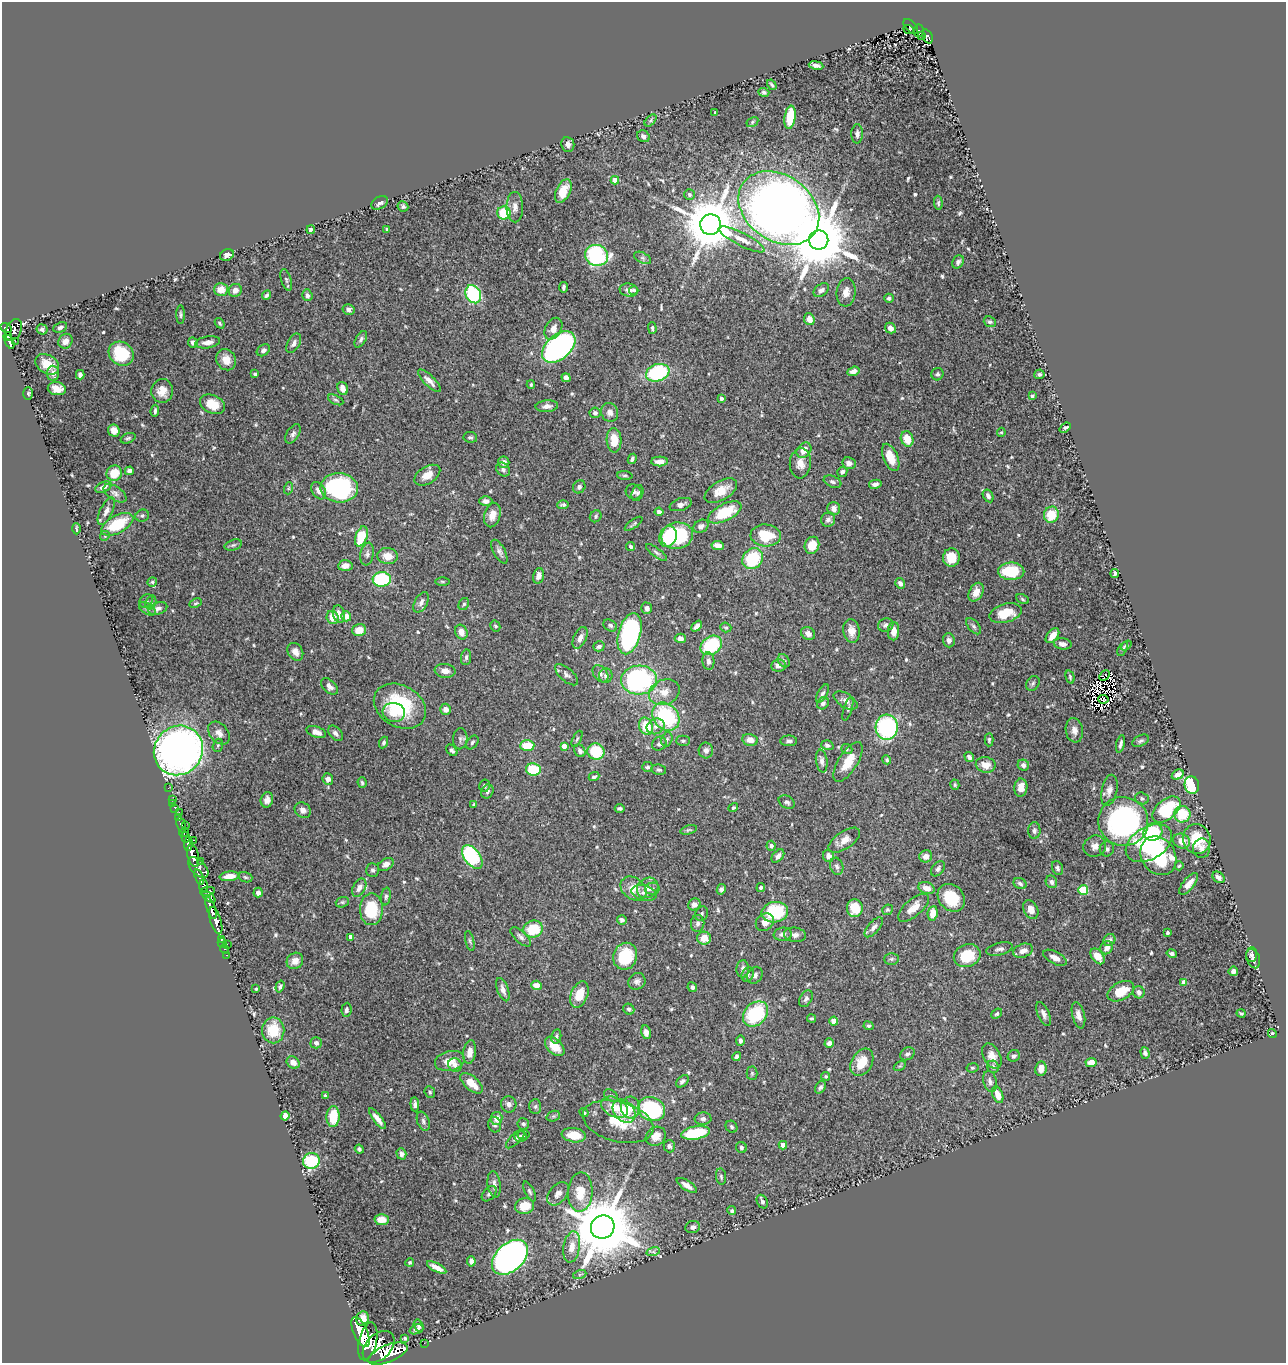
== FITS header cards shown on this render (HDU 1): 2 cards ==
NAXIS1  =                 1284
NAXIS2  =                 1361

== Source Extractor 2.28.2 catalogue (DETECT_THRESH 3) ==
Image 1284 x 1361 px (HDU 1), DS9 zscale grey, 1 PNG px = 1 image px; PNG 1288 x 1365 px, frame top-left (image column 1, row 1361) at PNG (2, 2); each listed source drawn as its Kron ellipse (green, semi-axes under 4 px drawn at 4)
Background 0.986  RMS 0.03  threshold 0.0892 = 3 sigma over >= 5 px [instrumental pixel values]
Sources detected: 618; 3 with non-positive FLUX_AUTO (blend fragments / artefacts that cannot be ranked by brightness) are neither listed nor drawn; of the other 615, the 500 brightest by FLUX_AUTO listed and drawn (115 fainter detections omitted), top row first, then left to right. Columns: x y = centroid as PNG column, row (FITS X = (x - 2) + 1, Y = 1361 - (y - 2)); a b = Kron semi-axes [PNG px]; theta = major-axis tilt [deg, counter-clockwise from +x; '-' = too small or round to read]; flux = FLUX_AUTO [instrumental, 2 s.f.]
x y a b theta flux
911 27 9 5 -48 75
909 29 5 3 - 12
919 31 6 5 - 54
921 36 3 3 - 15
928 37 7 4 -68 100
816 65 7 3 -9 7.6
772 85 5 3 - 3.2
764 92 5 4 - 4.5
715 113 3 3 - 2.9
790 117 12 5 83 62
650 120 7 4 46 3.5
752 122 6 4 29 3.2
857 134 9 6 89 7.3
643 136 6 5 - 6
568 144 7 6 - 10
615 180 4 4 - 24
563 191 13 7 65 28
690 194 5 5 - 5.7
379 203 9 6 28 9.1
938 203 7 4 -87 3.2
403 206 5 5 - 4.5
515 207 15 8 -89 13
779 208 44 32 -35 2700
504 213 6 6 - 88
710 224 10 10 - 14000
387 229 4 3 - 2.9
311 230 4 3 - 5.3
742 239 25 6 -27 21
819 240 10 9 - 18000
227 255 7 5 26 10
596 255 11 10 - 230
643 258 9 5 -27 4.9
958 262 7 5 59 5.6
286 280 11 5 -73 4.6
564 287 5 3 - 4.1
221 289 7 6 - 27
235 290 7 6 - 13
629 290 9 6 -9 9.5
634 290 5 4 - 3.6
821 290 9 5 37 7.3
846 292 14 9 84 16
473 294 9 7 -63 160
266 295 5 3 - 3.8
307 295 6 5 - 5.6
889 298 5 4 - 5.6
348 310 6 5 - 6.8
181 315 9 3 -89 3.7
809 319 6 5 - 20
990 322 6 5 - 4.5
220 323 6 4 -52 3.5
60 327 7 4 27 5.9
6 328 6 4 -35 460
652 328 6 4 -88 3.8
890 328 6 5 - 12
42 329 5 5 - 5
553 329 12 8 61 14
14 330 11 7 64 820
8 337 4 4 - 240
361 339 9 5 60 5.2
15 341 2 2 - 36
65 341 8 6 56 13
9 342 7 3 -67 210
193 342 5 5 - 8.8
208 342 12 6 9 13
294 343 10 6 61 8.3
559 347 19 12 41 660
263 350 7 5 36 6.8
121 354 13 11 -36 100
226 360 11 9 -58 20
47 364 13 9 -32 34
853 371 6 4 19 12
53 373 7 6 - 9.7
658 373 12 8 19 180
255 374 3 3 - 3.1
937 374 6 6 - 4.9
1039 374 5 5 - 4.2
80 375 5 4 - 7.8
566 378 5 4 - 7.6
429 381 15 5 -44 14
531 385 4 3 - 2.9
57 389 9 6 -10 22
343 389 7 5 -73 14
162 391 12 10 87 23
28 393 6 4 -89 3.1
1032 396 4 3 - 3.7
721 398 3 3 - 5.7
336 400 8 4 -26 4.3
213 404 13 9 -24 41
547 406 11 6 4 10
155 411 6 3 84 4.6
610 412 9 8 - 11
595 413 5 5 - 6
1065 428 6 3 39 4.3
114 431 6 5 - 20
1001 432 5 4 - 3
293 434 11 6 59 6.6
470 437 7 5 -8 4.3
128 438 8 5 21 4.1
907 439 8 6 -70 32
614 440 12 7 -87 34
804 450 8 6 51 23
891 457 14 7 -67 31
632 459 5 4 - 4.5
660 461 8 5 2 13
504 462 6 5 - 14
800 463 15 10 85 21
849 463 7 6 - 9.1
503 469 8 6 -46 6
129 471 4 4 - 7.2
842 472 5 5 - 5.4
114 473 8 7 - 40
427 475 14 8 32 22
625 475 8 4 -3 3.3
833 482 9 5 -21 6
875 484 6 4 12 8
103 487 9 5 22 8.9
579 487 7 6 - 6.3
289 488 6 4 71 3.1
339 488 19 14 -3 220
319 491 9 6 -57 14
721 491 18 9 31 30
634 492 8 7 - 6.2
115 493 13 6 -34 8
637 493 8 5 70 5.1
988 496 7 5 -60 6.8
486 501 6 5 - 9
563 505 6 4 3 4.5
681 505 11 6 18 8.6
834 508 6 6 - 12
106 511 15 6 64 12
659 512 4 4 - 8
725 512 18 8 26 79
492 515 12 8 76 20
1051 515 8 7 - 51
142 516 7 6 - 4.7
596 516 6 5 - 4.4
828 520 7 7 - 7.8
117 524 17 9 28 78
634 524 10 3 36 3.1
701 526 8 6 32 7.8
76 529 6 2 -88 2.9
766 535 15 11 -4 70
105 536 5 4 - 2.9
361 536 10 6 70 66
677 536 16 13 10 170
668 537 10 8 68 58
233 545 9 5 16 4.3
812 545 8 7 - 29
631 546 5 4 - 3.4
718 546 6 4 -10 18
499 552 13 5 -61 8
656 552 13 4 -38 5.4
367 554 11 6 80 7.2
388 556 10 8 -8 23
951 558 9 8 - 32
753 559 11 9 48 100
345 566 7 5 5 12
1011 571 13 8 -1 71
1115 573 4 3 - 5.4
538 576 8 5 74 12
382 579 9 7 2 170
442 581 7 3 0 2.8
152 582 5 4 - 3.6
900 583 5 4 - 8.1
976 592 10 7 62 18
1022 599 7 4 -29 3.5
146 601 7 6 - 6.5
151 602 7 5 72 4.4
421 602 11 6 61 9.9
195 603 6 4 26 3.1
464 604 6 5 - 4.1
647 608 5 5 - 8.2
147 609 9 5 -32 5.1
158 609 10 6 19 8.1
1005 613 16 9 15 43
339 614 9 6 -74 16
346 616 5 5 - 17
333 617 7 6 - 23
610 625 7 5 -32 5.2
886 625 8 6 18 6.6
495 626 6 4 -60 3.4
697 626 6 4 47 10
974 626 10 5 -48 5.4
726 627 5 4 - 3.1
359 630 7 6 - 26
851 631 12 8 -80 19
894 631 9 5 87 15
461 632 7 6 - 15
630 634 21 11 74 360
808 634 7 6 - 9.8
1052 636 9 5 51 17
580 638 11 6 64 14
680 638 5 5 - 12
949 640 7 6 - 7.3
1063 644 9 5 -9 11
711 645 11 8 34 120
1126 645 6 4 36 2.9
599 646 6 5 - 5.8
1123 649 8 4 60 3.3
295 652 9 7 -58 14
466 657 8 5 82 5
708 661 9 6 -87 8.4
784 661 7 5 -56 5
778 665 7 6 - 11
445 671 10 7 -7 13
600 674 9 6 -51 6.9
566 675 14 6 -41 8.3
1104 675 6 4 45 8.4
606 676 7 6 - 7.8
1070 677 7 4 -75 3.5
639 680 18 14 4 310
1033 683 8 6 57 5
329 686 10 6 -43 9.7
664 692 16 12 24 28
822 693 10 5 60 6.1
1103 699 5 4 - 3.5
846 700 13 7 -32 9.9
823 703 6 5 - 6.2
400 706 28 20 -30 140
446 709 5 5 - 14
848 709 12 3 72 4
394 712 11 9 -8 26
666 716 15 12 -47 170
646 726 9 7 -74 51
656 726 9 7 24 10
887 727 12 11 - 260
1074 730 12 8 -80 15
316 732 10 5 -19 14
219 733 13 9 -50 14
335 733 9 6 -49 8.4
460 739 10 7 88 6.1
577 739 9 4 64 3.3
667 739 7 5 73 4.6
750 740 8 6 -11 18
989 740 7 4 87 3.5
683 741 7 5 1 4.1
789 741 8 5 -2 5.9
1140 741 9 5 26 5.1
384 742 6 4 65 4.5
472 743 8 5 52 4.5
659 744 8 6 35 6.5
1120 744 9 4 77 6.9
218 745 7 5 74 3.4
827 745 6 5 - 5.8
527 746 7 5 2 56
564 746 4 4 - 16
847 749 6 5 - 3
178 750 25 24 - 1400
452 750 6 4 -46 4.7
706 750 8 7 - 8.9
580 751 7 5 -59 6.7
596 752 8 8 - 95
969 757 5 4 - 6.9
887 760 5 4 - 3.1
822 761 11 5 -82 10
848 762 23 9 58 40
986 765 10 8 -10 20
1023 765 6 5 - 8.2
647 767 5 5 - 4.4
533 769 7 6 - 75
659 770 7 5 -11 4.8
1178 775 6 4 28 17
594 777 5 4 - 4.3
328 779 6 5 - 11
362 783 5 4 - 3.6
955 785 5 4 - 3.2
1192 785 8 7 - 130
485 786 6 5 - 4.3
168 788 2 2 - 10
1021 788 9 6 83 20
1109 790 16 7 77 15
487 791 7 6 - 5
1142 798 7 5 -18 5
172 799 2 2 - 15
267 800 8 6 76 9.7
787 802 8 6 -28 5.7
173 804 2 2 - 11
474 804 4 3 - 3.7
620 808 5 3 - 3.7
733 808 5 4 - 3.3
175 809 3 2 - 54
1166 809 16 9 40 140
303 810 8 7 - 11
179 813 3 2 - 27
1182 814 8 8 - 64
178 817 3 3 - 290
1123 821 25 24 - 510
181 825 8 4 -75 300
185 825 2 2 - 65
689 830 9 4 15 3.6
1034 831 8 6 90 6.1
184 832 5 3 - 710
1153 832 9 8 - 84
185 837 5 4 - 1100
1197 839 15 14 - 62
193 840 2 2 - 100
844 840 18 8 34 19
1182 841 8 7 - 26
1149 843 25 16 31 120
188 844 7 3 87 1100
771 846 5 4 - 5.5
1095 846 11 10 - 13
1202 848 10 8 87 12
1107 849 7 7 - 6.9
193 856 12 5 -75 3800
778 856 8 5 49 9.1
828 856 6 5 - 12
926 856 6 6 - 15
1158 856 20 16 -56 220
472 857 14 8 -53 200
200 861 2 2 - 170
386 864 8 5 30 9
837 866 9 6 -73 7.2
1179 866 4 4 - 2.9
198 868 12 7 -48 1500
1057 868 7 5 -68 4.7
938 869 8 5 53 5.3
373 870 7 6 - 4.9
229 876 9 5 7 20
199 877 8 4 -71 470
245 877 7 5 -17 3.5
1218 877 7 5 -36 11
1051 882 6 5 - 6.5
1020 883 7 5 -28 5.5
1189 884 13 5 51 18
203 886 6 4 -87 1400
761 887 4 4 - 3.8
359 888 10 6 61 12
633 888 14 10 -36 31
648 888 11 9 35 15
926 888 8 6 -20 16
652 889 7 6 - 5.5
721 889 5 4 - 4.9
1083 890 5 4 - 120
207 891 7 4 10 660
258 893 5 4 - 8.7
644 893 13 7 -15 11
386 896 9 4 80 4.5
209 897 7 4 -40 640
951 898 15 12 -47 64
342 902 7 5 19 3.6
694 904 6 5 - 7.2
211 908 11 4 -70 2000
855 908 9 8 - 52
914 908 19 8 41 24
371 909 16 11 89 81
1031 909 10 7 -63 18
887 910 5 5 - 3
775 912 13 10 12 140
933 913 7 5 82 23
702 914 8 6 64 4.7
622 920 5 4 - 5.9
216 921 14 5 -73 1800
765 922 10 8 42 16
698 923 8 6 82 7.7
874 927 12 5 49 9.4
533 929 10 8 16 71
1167 933 4 3 - 3.7
783 934 9 6 6 8.3
795 935 11 7 -8 9.9
351 937 4 4 - 22
521 937 13 5 -42 8.1
704 938 7 6 - 26
221 939 3 3 - 33
1109 940 6 5 - 5.8
470 941 10 4 -76 3.6
222 943 4 2 - 43
227 944 2 2 - 70
1107 948 7 6 - 12
225 949 4 3 - 39
1000 949 14 6 13 8.4
1023 951 10 6 20 15
1172 953 5 4 - 4.6
227 955 3 3 - 26
1252 955 7 5 88 5.6
625 956 14 11 69 76
967 956 14 11 21 56
1098 956 9 6 -53 27
1055 958 13 6 -27 13
1253 958 10 6 -70 6.9
891 959 7 6 - 4.5
295 961 9 7 45 15
743 969 9 6 87 9
1233 971 5 4 - 10
748 974 7 6 - 5
755 975 9 7 54 8.9
637 981 9 8 - 7.9
1184 982 4 4 - 15
536 985 5 4 - 18
280 987 6 4 72 4.2
692 987 5 4 - 6.8
256 989 3 3 - 3.1
503 990 12 5 -70 13
1121 991 14 9 27 40
1139 992 6 6 - 9
579 995 14 8 68 38
806 999 9 6 58 7
629 1009 6 5 - 4.7
346 1010 7 5 85 5.2
1241 1013 4 3 - 3.4
755 1014 14 11 45 160
997 1014 6 4 40 3.3
1044 1014 12 6 -67 9.2
1078 1015 13 6 -76 12
812 1018 4 4 - 3.1
834 1021 4 4 - 31
869 1026 5 4 - 3.6
273 1030 13 11 -88 61
646 1032 7 5 -79 10
1272 1033 4 4 - 3.7
556 1036 7 5 77 5
740 1040 5 4 - 6
316 1043 5 5 - 7.1
829 1043 5 4 - 8.3
555 1046 11 7 -43 28
470 1052 12 6 82 17
1145 1053 6 4 -72 6.2
907 1054 8 6 31 5.4
992 1056 13 8 -61 19
1014 1056 6 5 - 5.7
737 1057 4 4 - 6
450 1061 15 10 13 26
293 1062 7 5 -40 14
862 1062 15 10 60 39
1091 1063 5 4 - 23
455 1065 7 6 - 7.7
900 1066 6 4 33 3.1
993 1067 6 5 - 6.1
972 1068 6 4 10 3.1
1041 1069 7 6 - 17
752 1073 6 5 - 3.3
826 1076 4 4 - 3.3
682 1081 7 5 41 5.1
990 1081 11 6 -75 7.6
471 1083 13 6 -41 29
820 1087 7 5 57 5.3
430 1092 6 5 - 3.5
611 1095 8 5 -33 4.6
998 1095 8 5 -68 23
325 1096 4 3 - 3.6
415 1104 7 4 -86 6.4
509 1104 8 7 - 9.7
535 1106 7 6 - 4.9
615 1107 14 9 -28 30
630 1107 11 9 -86 20
652 1109 14 11 -22 200
624 1111 13 9 -49 43
584 1113 5 4 - 3.7
285 1116 4 4 - 37
553 1116 7 5 20 3.2
333 1117 10 6 88 50
497 1118 6 5 - 18
378 1119 13 4 -51 14
703 1119 8 6 2 6.3
423 1121 10 6 -69 6.5
618 1122 36 20 -15 65
523 1124 6 5 - 4.2
495 1125 8 6 -75 5.7
731 1127 6 5 - 4.5
695 1133 14 6 9 100
524 1135 6 5 - 3.3
574 1135 12 7 -8 34
521 1136 6 5 - 3.8
656 1136 10 9 - 19
515 1139 12 5 45 5.9
783 1145 4 4 - 22
669 1146 6 5 - 5
741 1148 6 5 - 4.7
359 1149 4 3 - 4.4
401 1154 6 5 - 6.3
311 1161 8 8 - 130
721 1177 8 5 -82 4.3
494 1184 13 6 -81 9.9
687 1185 11 4 -33 13
529 1191 11 4 -63 4.6
580 1192 20 12 86 44
489 1194 9 5 46 5.8
558 1194 13 8 49 13
762 1202 7 5 -62 4.8
525 1206 9 8 - 39
732 1211 4 4 - 4.6
382 1220 7 5 3 20
603 1227 12 11 - 22000
693 1227 7 6 - 7.2
572 1247 16 8 80 23
653 1252 7 4 17 4.7
510 1257 21 13 43 1000
471 1261 5 4 - 6
410 1262 4 4 - 2.8
437 1267 11 4 -28 16
580 1274 7 4 19 3.4
363 1319 7 6 - 13
419 1326 6 5 - 4.8
416 1329 7 4 19 5.4
360 1332 16 7 -65 5200
405 1338 4 3 - 3.8
368 1341 19 9 76 5500
424 1343 2 2 - 11
379 1347 18 12 45 6600
388 1354 21 8 22 6500
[115 fainter detections neither listed nor drawn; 3 non-positive-flux detections neither listed nor drawn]